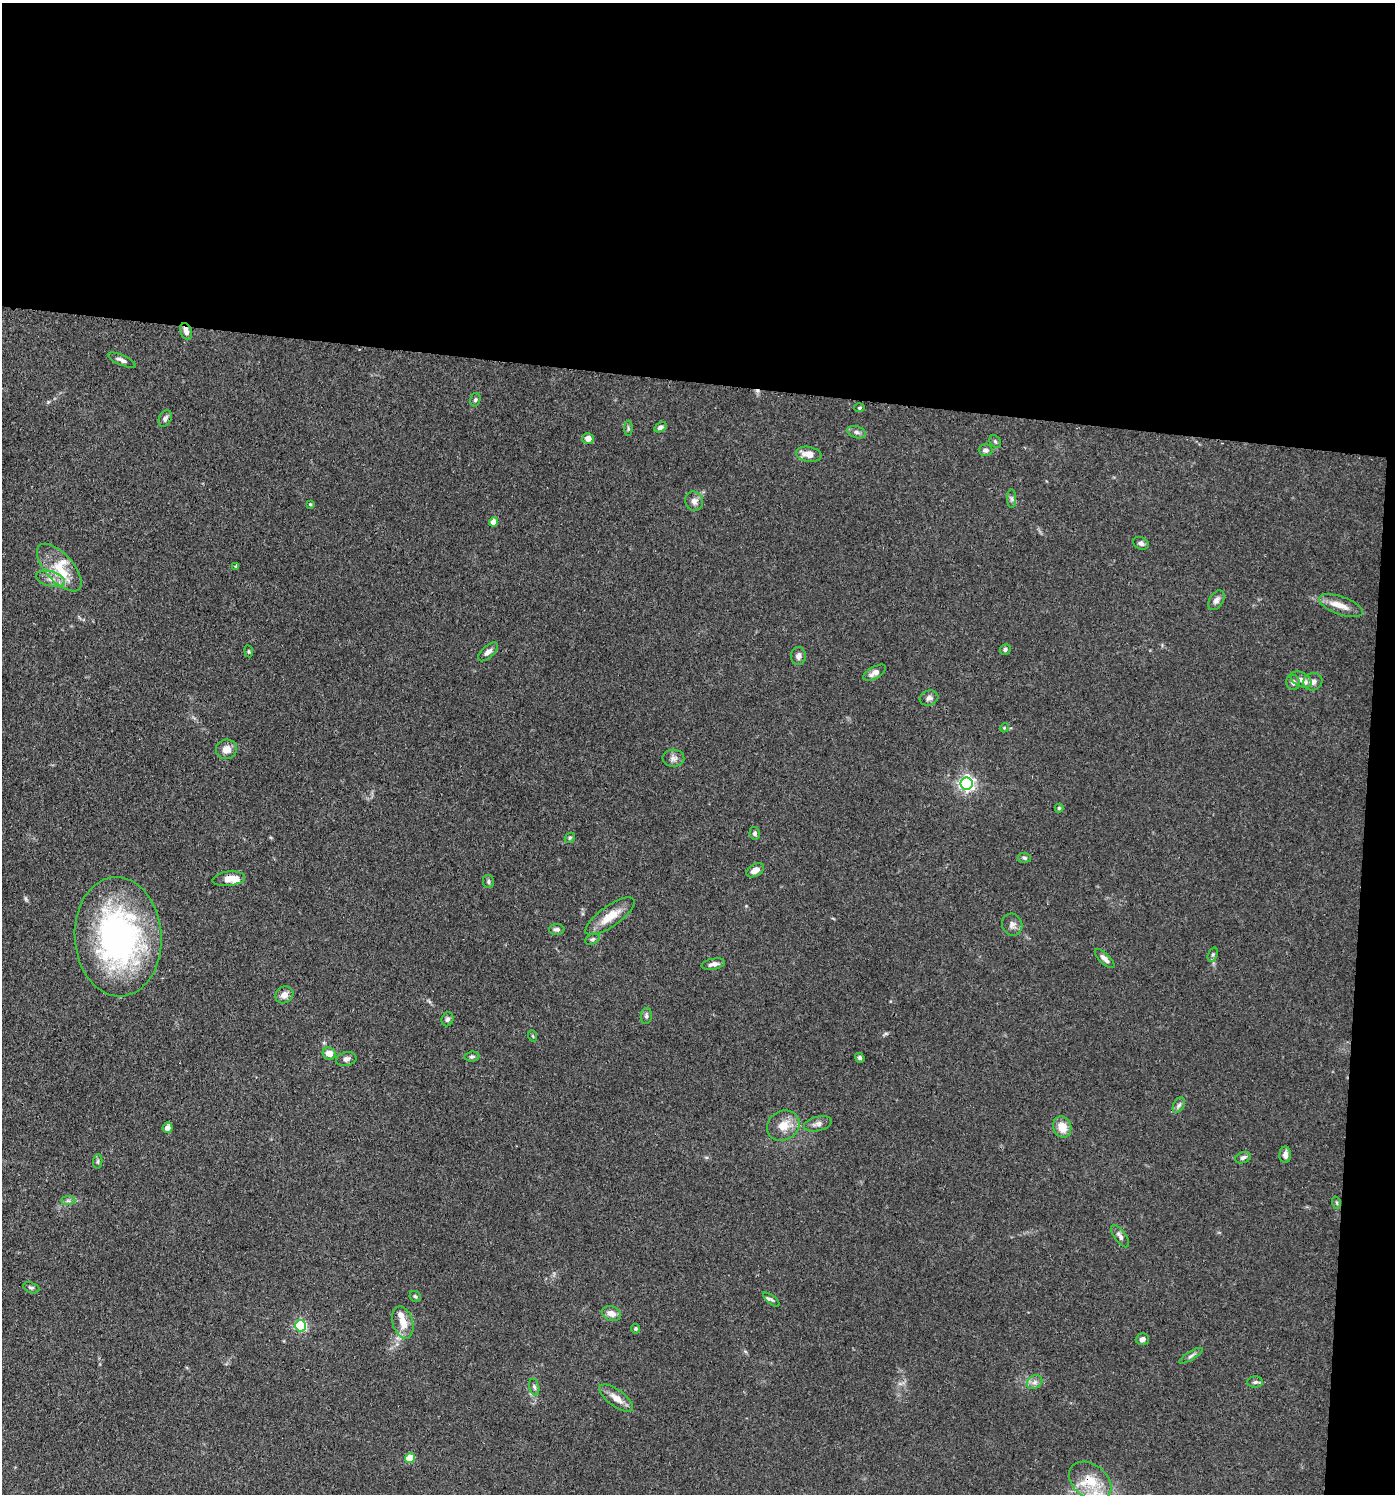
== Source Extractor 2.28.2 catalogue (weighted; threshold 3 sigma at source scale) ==
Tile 3 of 3 x 3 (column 3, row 1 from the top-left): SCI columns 3072-4464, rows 3059-4550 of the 4645 x 4619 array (HDU 1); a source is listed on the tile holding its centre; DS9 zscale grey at full resolution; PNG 1397 x 1496 px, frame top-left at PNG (2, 3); each listed source drawn as its Kron ellipse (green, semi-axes under 4 px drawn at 4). Shown black and unused: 27% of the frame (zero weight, under 3 of 4 exposures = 9% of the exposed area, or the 3 px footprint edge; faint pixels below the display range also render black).
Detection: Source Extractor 2.28.2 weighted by HDU 2 'WHT'; one run over the whole footprint, this tile lists its part. Background 0.153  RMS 0.0055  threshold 0.025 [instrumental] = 3 sigma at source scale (4.5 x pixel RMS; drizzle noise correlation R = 1.50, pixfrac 1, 0.05/0.05 arcsec/px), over >= 5 px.
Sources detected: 90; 1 cosmic-ray / hot-pixel residue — neither listed nor drawn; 5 inside a brighter listed object's ellipse — not listed separately; the other 84 listed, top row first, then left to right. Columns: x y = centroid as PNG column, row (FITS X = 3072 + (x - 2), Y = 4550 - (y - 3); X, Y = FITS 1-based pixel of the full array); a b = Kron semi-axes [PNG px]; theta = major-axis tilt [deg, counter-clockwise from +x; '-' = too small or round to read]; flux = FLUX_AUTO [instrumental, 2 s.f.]
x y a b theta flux
186 331 9 5 -72 2.9
122 360 15 5 -23 2.2
475 400 7 5 75 1
859 408 5 4 - 0.78
165 419 8 6 59 1.9
660 427 7 4 29 1.6
628 428 7 4 -89 0.88
857 432 9 5 -18 2
588 438 6 5 - 3.6
995 441 7 5 -54 1
986 450 7 6 - 1.8
809 454 13 7 -10 5.8
1012 499 9 4 -90 1.4
694 501 10 9 - 3
310 504 4 3 - 0.61
494 522 4 4 - 5.3
1141 543 8 6 -25 2
236 566 3 3 - 0.7
59 568 29 14 -48 16
50 579 14 7 -15 4.9
1216 600 11 6 58 2.5
1341 606 23 9 -20 6.2
1005 649 6 5 - 1.2
249 651 6 3 -82 0.61
488 652 12 6 43 2.5
798 656 9 7 86 2.3
875 673 12 6 29 3.2
1301 679 11 7 -28 3.3
1293 682 7 7 - 2.2
1313 682 10 8 25 4
929 698 9 7 17 2.1
1004 728 4 3 - 0.5
226 749 10 9 - 5.1
673 758 11 8 -3 2.7
967 783 6 6 - 170
1059 808 4 4 - 0.67
755 833 6 5 - 1.4
570 838 5 4 - 0.77
1024 858 7 5 -5 1.1
755 870 9 6 32 4
229 879 16 7 7 5.9
488 882 6 5 - 1.1
610 916 29 10 35 11
1012 925 11 10 - 2.9
557 929 8 5 1 1.6
118 937 60 43 -86 160
592 939 8 5 26 1.3
1213 955 7 4 70 0.98
1105 959 13 5 -44 2.5
713 964 12 5 11 2.7
284 995 9 8 - 3.8
646 1016 8 5 82 1.4
447 1019 7 6 - 1.7
533 1036 6 3 -70 0.56
329 1054 7 6 - 4.9
472 1057 7 5 6 1.1
860 1058 5 4 - 1.1
346 1059 10 6 9 2.1
1179 1105 8 5 59 1.5
818 1124 14 7 14 2.7
783 1126 17 14 30 8.5
1062 1127 10 9 - 7.8
167 1128 5 5 - 3.8
1285 1155 8 6 89 3
1243 1158 8 5 20 1.5
98 1161 7 4 84 1
68 1201 7 4 0 1.2
1337 1203 6 4 -71 0.78
1120 1236 13 5 -54 2.3
31 1288 8 5 -21 1.2
415 1296 6 5 - 1
771 1300 10 4 -38 1.3
611 1314 10 7 -18 4.3
403 1322 16 10 -75 7.4
301 1326 5 5 - 63
636 1329 5 4 - 0.89
1142 1339 7 5 16 2.2
1191 1356 13 4 32 1.5
1035 1382 8 6 35 2.2
1255 1382 8 5 2 1.4
534 1387 8 5 -76 1.2
616 1398 20 8 -36 6.1
410 1458 5 4 - 16
1090 1481 23 16 -37 14
Overlapping masked pixels (flux is a lower limit): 2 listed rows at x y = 186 331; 1090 1481